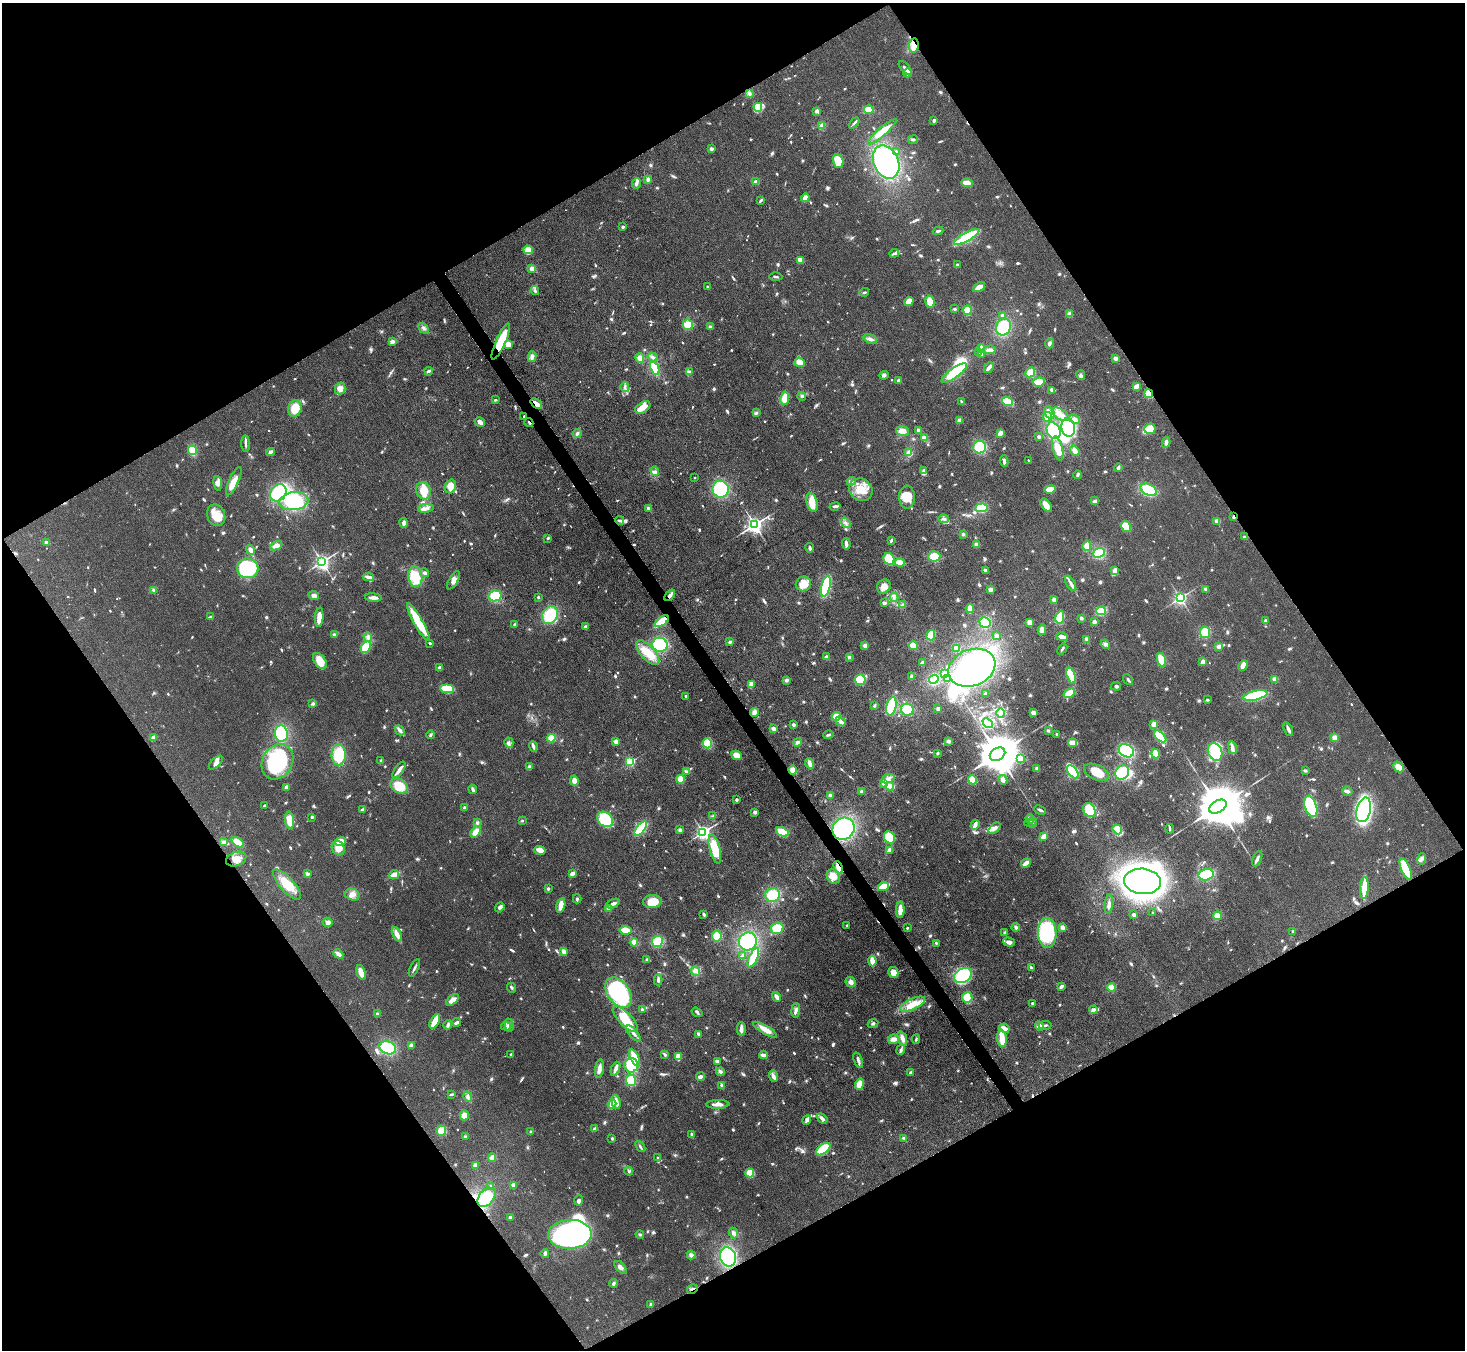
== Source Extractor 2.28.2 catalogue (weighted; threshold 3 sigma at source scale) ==
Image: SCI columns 2-5850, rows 297-5688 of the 5852 x 5845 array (HDU 1 of 3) = the unmasked area's bounding box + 8 px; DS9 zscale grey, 4 x 4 block average (1 PNG px = mean of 4 x 4 image px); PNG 1467 x 1352 px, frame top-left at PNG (2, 3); each listed source drawn as its Kron ellipse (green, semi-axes under 4 px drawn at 4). Shown black and unused: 48% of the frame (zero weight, under 3 of 4 exposures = <1% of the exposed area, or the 3 px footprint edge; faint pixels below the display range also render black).
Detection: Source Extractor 2.28.2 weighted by HDU 2 'WHT'. Background 0.0759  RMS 0.0066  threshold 0.0299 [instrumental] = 3 sigma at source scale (4.5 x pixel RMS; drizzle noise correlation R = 1.50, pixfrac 1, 0.05/0.05 arcsec/px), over >= 5 px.
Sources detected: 1093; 3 too faint to see at this stretch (4 x 4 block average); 19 inside a brighter object's white glare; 2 cosmic-ray / hot-pixel residue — neither listed nor drawn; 10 coinciding with a brighter row at this scale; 53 inside a brighter listed object's ellipse — not listed separately; of the other 1006, all 500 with FLUX_AUTO >= 6.08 (the completeness limit of this list) listed and drawn (506 fainter detections not listed), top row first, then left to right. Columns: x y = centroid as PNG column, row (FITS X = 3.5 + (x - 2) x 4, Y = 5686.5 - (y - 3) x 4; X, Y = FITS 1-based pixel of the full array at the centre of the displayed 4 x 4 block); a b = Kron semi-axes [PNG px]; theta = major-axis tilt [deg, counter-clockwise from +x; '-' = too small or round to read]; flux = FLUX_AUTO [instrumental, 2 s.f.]
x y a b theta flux
914 46 7 5 82 43
905 68 8 3 -49 16
907 73 4 3 - 32
749 93 3 3 - 13
758 107 4 3 - 59
869 110 5 4 - 58
816 111 4 3 - 11
934 120 3 3 - 10
854 123 6 2 46 7.6
822 126 3 3 - 32
882 132 18 4 41 69
913 140 5 2 - 6.8
711 149 3 3 - 10
897 151 3 2 - 6.9
838 161 7 5 -68 85
886 162 17 12 -65 450
648 179 4 3 - 11
756 182 4 3 - 21
636 183 5 3 - 14
967 183 6 4 -5 28
805 198 4 3 - 24
760 201 4 2 - 7.4
623 227 2 2 - 30
938 231 5 3 - 8.3
967 237 14 4 29 170
528 250 5 4 - 40
894 253 4 2 - 9.2
800 260 3 3 - 35
957 265 3 2 - 7.4
532 269 3 3 - 29
776 277 6 2 -2 6.5
707 287 2 2 - 16
979 287 6 3 32 33
535 291 4 3 - 8.3
864 292 5 2 - 6.7
909 301 5 4 - 39
930 302 6 4 -80 40
955 309 3 2 - 6.7
968 310 5 4 - 62
1069 314 3 3 - 16
1002 315 3 3 - 8.1
688 325 5 5 - 59
710 327 3 3 - 6.4
1003 327 8 7 - 130
424 328 6 3 -47 10
870 339 7 4 -18 14
392 342 3 3 - 17
501 342 19 5 66 120
1049 343 5 3 - 14
508 344 4 3 - 29
981 348 4 2 - 28
990 350 6 3 4 20
979 353 3 3 - 11
982 354 4 2 - 12
532 357 5 3 - 11
652 357 5 3 - 8.8
640 358 5 4 - 24
1115 359 4 3 - 10
800 362 5 4 - 38
989 367 6 2 48 27
655 368 7 3 -65 88
429 371 4 2 - 13
690 372 3 3 - 8.4
1030 372 5 4 - 52
954 373 15 5 36 150
884 375 5 3 - 10
1081 375 5 3 - 10
898 381 3 2 - 8.2
1039 382 6 4 7 53
1136 386 3 2 - 34
625 387 5 3 - 9.6
340 388 6 5 - 39
1052 390 4 3 - 13
1149 394 4 3 - 71
802 396 4 3 - 7.4
785 398 6 4 82 60
495 400 3 2 - 6.5
1008 401 5 3 - 120
962 402 4 2 - 8
536 404 7 2 -38 50
643 407 8 5 33 41
295 408 8 6 71 85
1049 412 6 4 -62 27
756 413 4 3 - 7.9
1060 414 9 5 -33 48
524 416 2 2 - 8.2
1047 417 5 3 - 35
1074 419 6 4 -29 19
959 420 4 3 - 8.6
480 422 5 4 - 16
529 422 4 2 - 7.4
1068 427 9 6 -81 170
1150 429 6 5 - 42
902 431 6 5 - 29
919 431 2 2 - 86
1054 431 9 6 -65 150
577 433 4 3 - 8.4
1000 433 4 2 - 34
1039 437 2 2 - 10
924 438 4 3 - 22
1166 442 5 3 - 15
246 444 8 2 -87 13
980 447 6 6 - 140
1058 448 12 5 -76 57
192 450 5 3 - 92
1075 451 5 3 - 21
270 452 4 3 - 11
909 453 3 3 - 23
1028 460 2 2 - 7.7
1004 461 6 2 -83 10
1118 468 4 2 - 11
655 471 4 2 - 6.2
923 471 3 3 - 7.8
1078 475 4 2 - 11
695 478 2 2 - 9.5
234 481 15 5 66 42
851 481 4 3 - 7.1
218 483 7 4 -83 16
450 486 7 5 72 40
721 489 8 8 - 220
1050 489 5 3 - 55
861 490 12 11 - 80
1149 490 9 5 -29 160
424 491 9 7 -76 65
278 493 9 7 52 220
907 497 11 8 -89 65
294 501 14 9 6 240
1095 501 4 2 - 14
812 502 9 5 -72 60
1046 505 8 4 -53 41
835 506 5 3 - 12
426 508 8 3 9 16
649 508 3 2 - 11
981 508 6 4 5 99
216 515 11 9 -68 70
1234 517 3 2 - 7.9
944 519 5 4 - 16
620 520 4 3 - 9.2
1217 521 4 3 - 16
403 523 4 3 - 17
846 523 6 2 -54 11
755 525 3 3 - 2100
1126 526 6 4 -59 76
963 534 3 2 - 6.8
1245 537 3 2 - 8.9
548 538 2 2 - 8.8
891 540 4 2 - 6.9
46 542 3 3 - 9.5
846 544 5 2 - 22
977 545 4 3 - 19
276 546 7 3 24 28
1087 546 4 3 - 64
810 548 5 3 - 9.2
250 550 5 3 - 19
1099 553 6 4 23 110
934 556 6 5 - 74
889 559 6 5 - 100
322 562 3 2 - 1500
900 562 5 3 - 49
248 568 10 10 - 380
985 570 4 3 - 11
1115 571 4 3 - 35
425 573 4 3 - 12
368 577 5 2 - 19
415 577 10 7 -81 130
454 580 10 4 58 22
1071 583 8 3 -60 17
803 584 8 7 - 61
826 586 11 4 77 230
884 586 7 6 - 39
990 589 4 3 - 14
1206 589 3 3 - 6.9
154 590 3 3 - 7.6
670 595 6 3 50 16
314 596 5 3 - 14
495 596 6 5 - 110
538 597 3 2 - 6.1
894 597 4 3 - 11
373 598 8 3 -5 17
1180 598 2 2 - 1200
1054 600 3 3 - 15
884 603 3 3 - 11
903 605 4 3 - 13
970 608 4 2 - 42
1101 611 5 4 - 77
550 615 9 7 62 140
211 617 4 2 - 6.8
319 617 10 3 86 44
1060 617 6 3 78 97
1081 618 2 2 - 15
662 621 8 3 35 140
1265 621 3 2 - 9.7
418 622 22 4 -60 140
985 622 5 5 - 130
1030 622 3 3 - 27
1094 622 3 2 - 20
515 624 3 2 - 6.2
585 626 4 2 - 6.5
1042 630 5 3 - 18
1205 632 5 5 - 74
335 634 4 3 - 7.3
931 635 5 3 - 110
996 636 4 3 - 7.4
368 637 5 3 - 12
1062 637 6 3 -13 26
1087 639 4 2 - 13
730 642 3 3 - 6.3
430 643 3 2 - 6.2
1105 644 5 3 - 15
660 645 7 7 - 190
865 645 3 3 - 15
913 646 4 3 - 60
1219 646 4 4 - 11
366 647 6 4 57 97
957 648 3 3 - 29
1062 649 6 2 50 7.7
648 653 15 7 -48 78
826 657 3 3 - 13
849 657 3 3 - 6.9
1161 660 7 4 -74 61
320 661 9 5 -55 57
1203 662 4 3 - 19
922 663 2 2 - 15
1243 665 5 3 - 29
440 668 3 3 - 15
972 668 24 18 21 460
944 673 2 2 - 17
1071 675 8 4 -73 130
911 677 4 2 - 8.5
947 678 4 3 - 9.6
934 679 5 4 - 110
1275 679 4 3 - 26
786 680 4 3 - 9.7
860 680 5 5 - 100
1128 680 6 2 -53 7.7
751 684 4 2 - 29
1116 686 5 2 - 7.7
447 689 7 4 -5 110
1069 693 6 4 30 66
986 694 3 3 - 6.4
1255 695 12 4 13 200
686 696 3 2 - 6.2
1207 700 3 2 - 7.2
313 704 3 3 - 8
875 705 4 2 - 6.3
891 706 9 5 78 210
938 709 3 2 - 16
907 710 6 6 - 56
754 712 4 3 - 20
1001 713 4 3 - 15
1034 713 4 3 - 19
836 716 4 4 - 43
841 721 6 2 -39 28
988 723 6 4 -41 97
1154 724 3 2 - 34
794 725 2 2 - 11
774 729 3 3 - 26
1288 729 7 2 -68 16
400 730 5 3 - 16
1048 731 3 3 - 6.5
281 733 8 6 -82 190
1057 734 3 2 - 6.3
430 735 4 3 - 6.2
828 735 5 3 - 8
1160 736 7 4 -43 97
153 737 4 3 - 7.1
551 738 4 4 - 51
1335 738 4 3 - 29
616 741 3 3 - 20
948 741 4 3 - 9.6
509 742 5 4 - 12
798 742 4 3 - 12
707 743 5 4 - 68
1072 743 4 3 - 40
533 747 5 3 - 11
1232 748 6 3 -77 15
1126 751 8 6 -30 230
1215 752 9 7 -66 180
938 753 2 2 - 7.8
998 754 8 6 31 22000
1155 754 5 4 - 36
339 755 10 7 -88 140
737 755 5 4 - 32
1020 758 4 4 - 41
381 761 3 2 - 7.4
277 762 18 15 59 400
630 762 2 2 - 420
216 763 9 4 45 18
809 763 5 3 - 24
529 767 4 3 - 9.2
1398 767 6 4 -44 33
1037 769 3 3 - 11
399 770 10 3 55 24
793 770 4 3 - 33
686 771 4 3 - 6.2
1305 771 3 2 - 7.3
1073 772 8 4 -51 150
1096 772 13 7 -24 73
1122 772 7 6 - 140
680 779 4 3 - 56
888 779 7 4 20 18
973 780 5 3 - 65
1003 780 5 3 - 17
574 781 5 4 - 23
883 783 2 2 - 51
399 786 9 7 -32 90
890 786 4 3 - 58
286 787 3 2 - 18
473 789 5 2 - 9.7
862 791 3 3 - 8.7
1347 791 5 3 - 14
830 795 4 3 - 9.3
736 800 2 2 - 31
264 806 4 2 - 6.2
1311 806 11 6 -71 360
464 807 3 2 - 6.3
1218 807 9 6 29 28000
362 809 4 2 - 6.9
1040 810 6 2 -23 8.7
1089 810 7 5 -55 110
1364 810 12 7 76 890
755 812 3 3 - 12
713 816 3 3 - 6.1
312 817 2 2 - 25
605 819 9 6 -42 170
1030 819 5 2 - 8.8
289 820 8 4 -83 50
522 821 2 2 - 13
1030 822 6 2 18 9.9
477 823 4 3 - 6.7
1033 824 2 2 - 14
975 825 5 2 - 31
641 828 8 3 52 160
995 828 7 4 40 20
843 829 12 10 47 370
1117 829 5 4 - 35
1170 829 5 2 - 6.1
680 830 3 3 - 8.8
476 832 6 4 54 39
703 832 2 2 - 1400
782 832 6 3 -24 89
1044 836 4 3 - 24
889 837 6 5 - 78
340 841 6 4 17 50
224 842 4 3 - 9.9
237 842 7 4 -35 37
338 848 7 6 - 50
715 849 15 5 -75 140
540 850 6 3 -16 39
890 850 4 2 - 32
236 859 10 7 19 38
1257 859 8 3 65 14
1422 859 6 4 80 14
1026 863 5 2 - 27
838 867 6 3 -63 41
1406 869 12 4 -67 150
573 873 3 2 - 25
308 874 4 3 - 12
394 875 5 2 - 52
1206 875 8 5 14 130
833 876 7 6 - 54
1142 881 18 12 -5 2400
287 884 19 7 -48 100
883 886 6 3 22 77
548 888 3 2 - 6.4
1364 888 11 3 87 100
352 894 8 5 -18 26
773 895 7 6 - 120
577 899 4 2 - 8.6
652 902 9 6 5 72
613 904 7 3 24 13
1109 904 9 3 85 15
561 906 7 3 76 43
500 907 5 3 - 13
608 909 4 3 - 8.7
900 910 8 3 88 47
1153 913 2 2 - 13
704 914 4 2 - 9.4
1134 915 3 2 - 15
1217 916 4 3 - 54
328 922 5 4 - 18
847 925 2 2 - 12
1016 927 4 3 - 12
1062 927 4 3 - 15
777 928 6 5 - 97
907 928 2 2 - 7.4
625 930 6 3 -8 52
1293 931 2 2 - 6.5
1005 933 4 3 - 8.8
1047 933 15 9 -88 320
397 934 8 3 -64 29
717 936 5 4 - 60
657 941 5 5 - 100
634 942 4 3 - 27
748 942 9 9 - 260
1009 942 6 3 -16 18
936 943 2 2 - 7.5
564 951 4 3 - 19
338 954 5 3 - 26
743 956 4 4 - 9.8
753 958 10 3 65 140
647 960 3 3 - 8.5
872 961 5 3 - 47
414 968 9 2 63 9.9
1031 968 3 2 - 11
695 971 5 3 - 12
361 972 8 4 -74 47
893 972 5 5 - 50
963 975 9 7 31 170
658 980 5 2 - 15
851 982 5 4 - 20
1061 986 4 3 - 11
1112 987 4 4 - 47
511 988 5 2 - 6.4
618 992 17 11 -53 580
777 997 5 2 - 23
967 998 5 5 - 90
452 1000 7 3 39 37
1032 1003 2 2 - 9
913 1004 13 5 24 55
642 1010 2 2 - 12
796 1010 7 3 85 14
1093 1010 4 3 - 15
697 1012 6 2 -34 6.7
377 1014 4 3 - 9.3
625 1019 17 6 -45 110
435 1021 8 2 62 110
457 1022 4 2 - 11
873 1024 5 3 - 7.7
448 1025 5 3 - 9.6
509 1025 6 3 -77 12
1045 1025 6 2 3 7
506 1026 5 2 - 7.1
1039 1026 4 4 - 27
1004 1028 5 3 - 25
741 1029 6 3 -90 25
765 1030 13 4 -31 43
633 1034 9 3 -50 16
698 1034 3 2 - 7.7
894 1039 6 4 12 23
902 1039 8 3 -68 29
916 1039 4 2 - 6.3
1002 1039 8 5 -83 45
411 1045 4 3 - 13
388 1048 8 6 -20 170
901 1050 5 3 - 10
511 1054 2 2 - 7.1
665 1055 4 3 - 6.2
763 1055 4 2 - 19
678 1056 4 3 - 44
634 1057 9 3 -67 97
858 1060 8 2 -69 11
717 1061 4 3 - 11
631 1065 7 7 - 150
599 1069 9 4 82 23
615 1069 7 2 67 20
720 1071 4 3 - 11
911 1072 3 2 - 8
773 1076 6 4 -69 15
701 1077 4 3 - 14
631 1081 5 5 - 110
859 1084 6 4 72 42
722 1086 3 2 - 18
452 1094 3 2 - 8.4
468 1097 5 3 - 11
616 1102 7 3 -76 36
612 1104 4 3 - 42
718 1104 11 3 2 26
464 1115 5 4 - 26
822 1118 6 3 -38 19
807 1120 5 4 - 12
594 1129 4 3 - 7.7
441 1131 5 4 - 55
531 1132 3 2 - 6.3
692 1135 3 2 - 11
465 1137 3 3 - 7.2
904 1138 3 3 - 6.8
612 1139 2 2 - 21
640 1147 6 2 -53 6.4
823 1149 8 4 38 120
492 1158 4 3 - 36
658 1158 2 2 - 7.3
475 1165 3 3 - 25
629 1171 4 2 - 6.5
750 1173 4 4 - 60
513 1185 4 3 - 14
490 1186 3 3 - 13
486 1197 11 7 51 110
579 1200 5 4 - 8.3
510 1217 3 2 - 13
733 1233 5 4 - 14
570 1234 22 14 2 1000
640 1234 4 3 - 6.8
545 1253 4 3 - 11
691 1255 4 4 - 14
728 1257 10 8 -71 330
621 1267 8 4 -50 17
613 1283 4 3 - 7.3
692 1289 5 2 - 6.6
651 1304 2 2 - 36
Overlapping masked pixels (flux is a lower limit): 13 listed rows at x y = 914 46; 501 342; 1149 394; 536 404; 524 416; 529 422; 1234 517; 670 595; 662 621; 793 770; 843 829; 838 867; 692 1289
Diffuse or blended objects may show on this block-average render without a row.